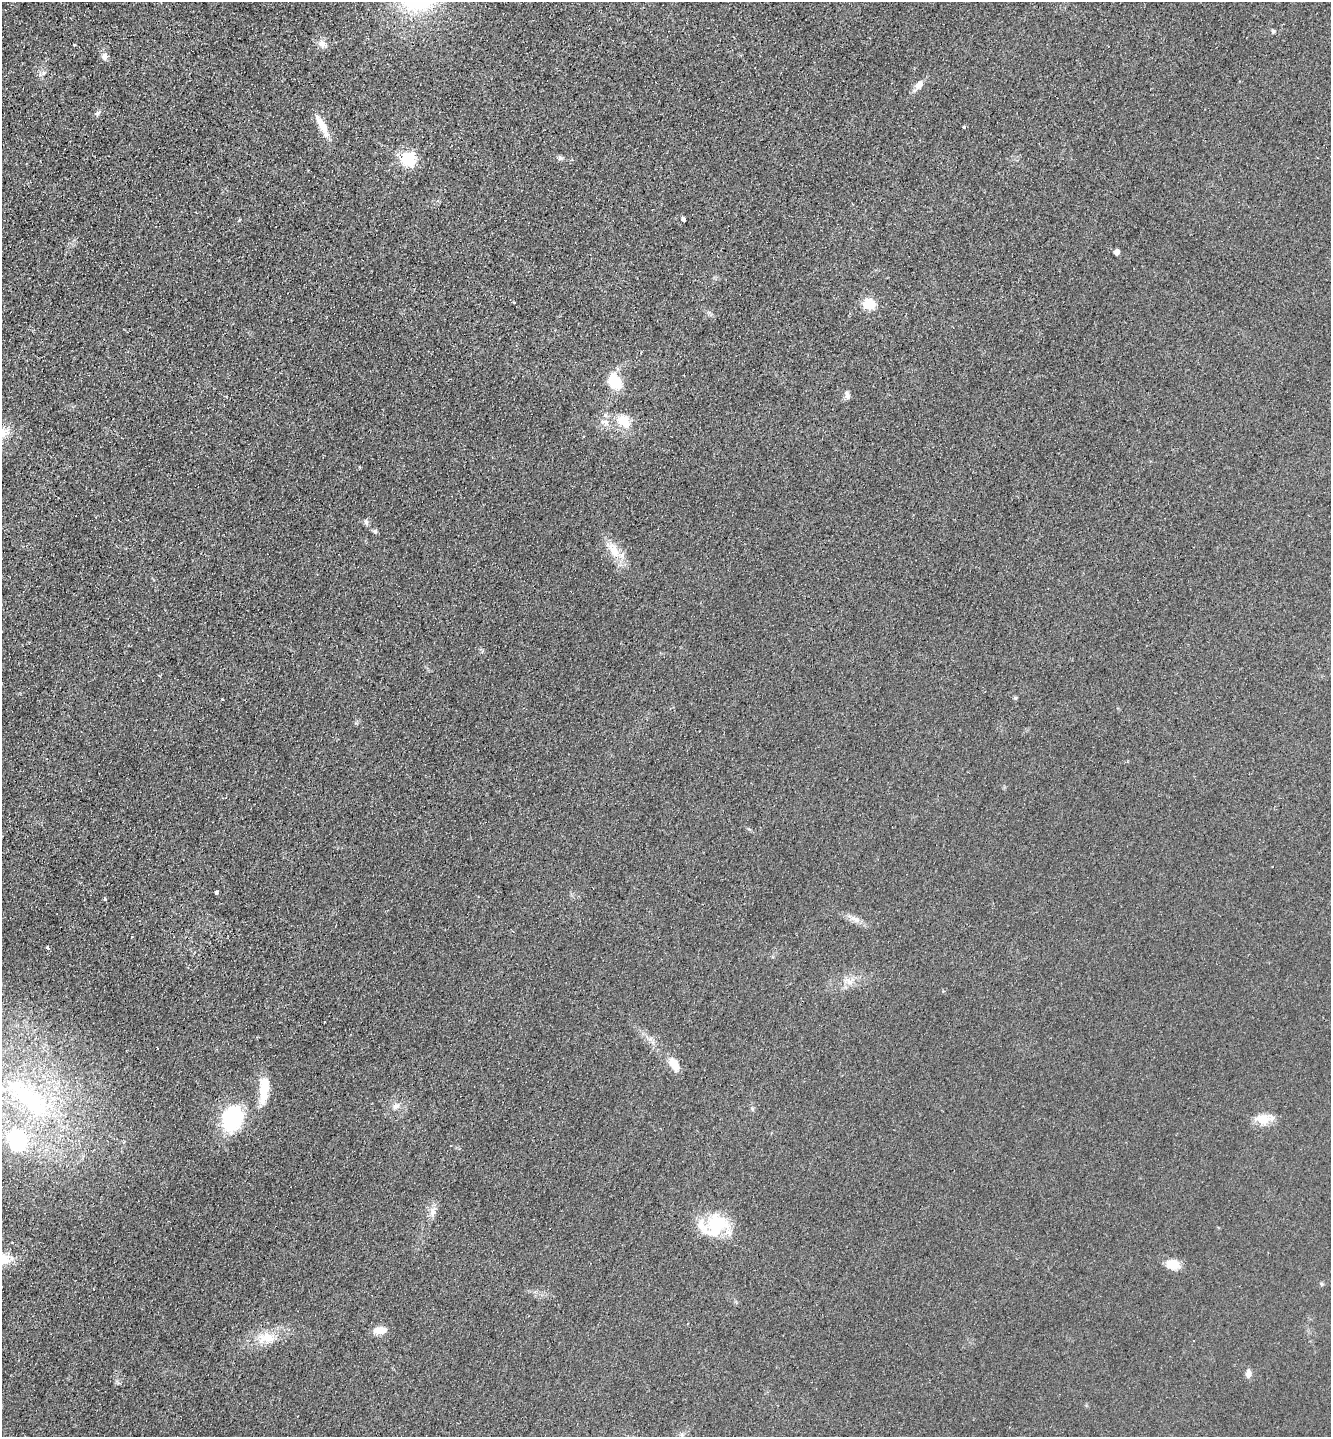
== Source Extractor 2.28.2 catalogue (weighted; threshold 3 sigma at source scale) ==
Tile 11 of 4 x 4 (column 3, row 3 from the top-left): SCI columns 2951-4279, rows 1444-2878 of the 5764 x 5754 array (HDU 1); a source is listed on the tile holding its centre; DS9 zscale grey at full resolution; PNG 1333 x 1439 px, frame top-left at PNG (2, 2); no overlay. Shown black and unused: <1% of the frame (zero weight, under 2 of 3 exposures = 1% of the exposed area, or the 3 px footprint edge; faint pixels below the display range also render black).
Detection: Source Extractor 2.28.2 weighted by HDU 2 'WHT'; one run over the whole footprint, this tile lists its part. Background 0.0374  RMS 0.0093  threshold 0.0417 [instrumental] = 3 sigma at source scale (4.5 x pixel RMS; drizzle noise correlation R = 1.50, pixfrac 1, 0.05/0.05 arcsec/px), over >= 5 px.
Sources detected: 49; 2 cosmic-ray / hot-pixel residue — not listed; the other 47 listed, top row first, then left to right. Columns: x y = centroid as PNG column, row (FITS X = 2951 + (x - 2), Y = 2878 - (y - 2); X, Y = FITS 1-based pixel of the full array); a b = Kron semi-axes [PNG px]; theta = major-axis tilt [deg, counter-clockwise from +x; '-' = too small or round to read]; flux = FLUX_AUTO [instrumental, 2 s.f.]
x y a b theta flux
1273 31 5 5 - 1.4
322 44 12 8 -74 5.2
74 45 3 3 - 1.5
105 57 9 7 -89 4.3
43 73 7 4 71 1.9
919 85 14 8 46 5.8
98 113 7 5 32 1.9
964 127 3 3 - 2.9
324 128 26 9 -69 13
560 158 6 5 - 1.8
408 159 6 6 - 170
684 220 4 3 - 43
1117 252 5 4 - 5.8
514 302 3 2 - 0.83
869 304 10 9 - 21
615 382 20 15 -50 20
847 395 11 5 -85 3
623 421 15 11 -46 19
605 422 13 5 -5 4
2 433 21 12 65 12
584 436 3 2 - 1.3
366 522 8 5 -80 2.4
375 531 6 6 - 1.7
614 550 25 11 -57 16
1015 698 5 5 - 1.2
217 892 3 3 - 12
105 899 3 3 - 2.1
856 919 19 4 -27 5.2
48 948 4 3 - 1.9
850 982 10 8 -30 5.5
324 1022 3 2 - 1.4
674 1064 15 9 -57 12
264 1090 33 10 85 24
28 1097 84 30 -42 160
396 1106 10 8 43 4.7
752 1109 6 4 -88 1.3
232 1118 31 23 71 58
1263 1119 18 12 -5 15
17 1141 28 22 -67 70
433 1212 14 7 79 5.9
715 1225 29 24 17 52
3 1259 21 15 8 19
1173 1264 16 11 -16 12
1322 1284 6 4 -87 1.2
380 1330 13 8 3 10
266 1338 27 13 4 19
1248 1374 11 7 88 4
Isophote crosses this tile's border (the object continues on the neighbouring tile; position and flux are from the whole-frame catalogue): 2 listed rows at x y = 2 433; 3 1259